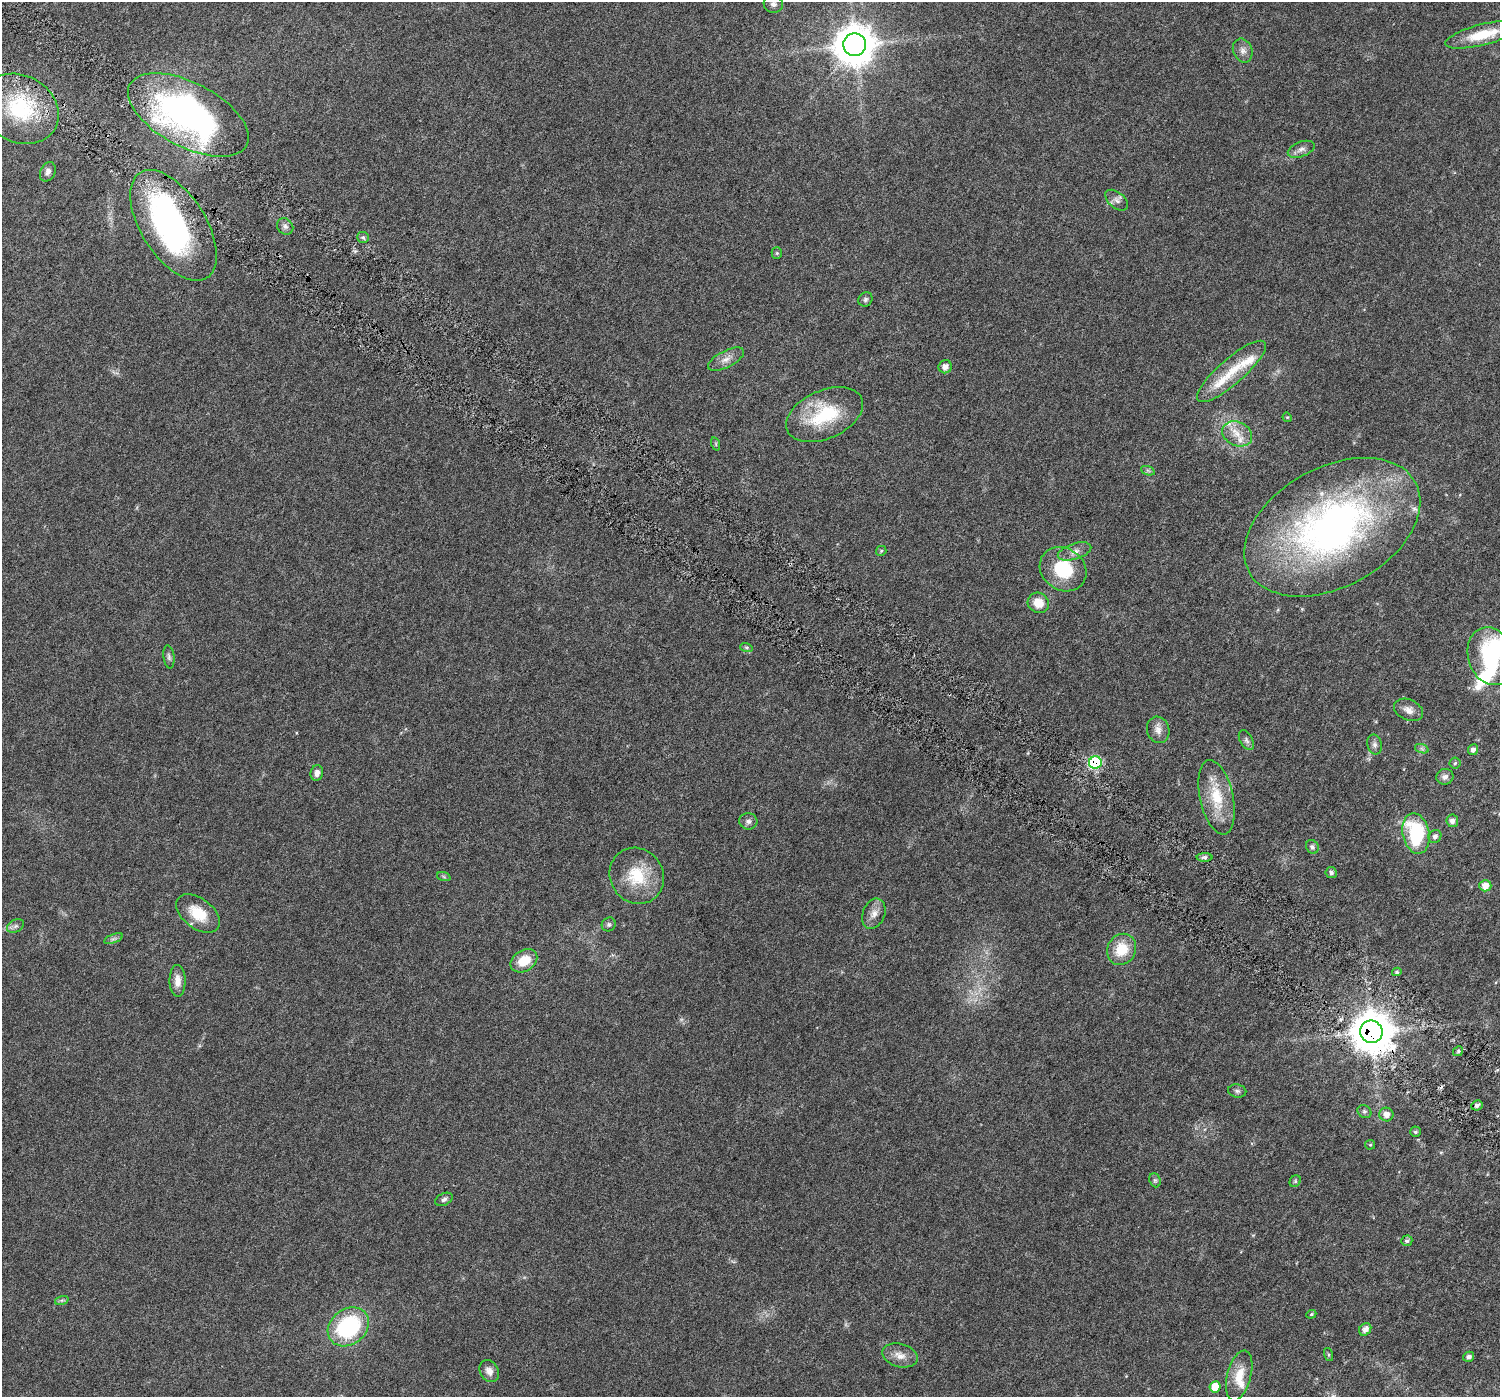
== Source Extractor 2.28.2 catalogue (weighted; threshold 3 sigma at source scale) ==
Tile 11 of 4 x 4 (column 3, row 3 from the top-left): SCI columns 3019-4516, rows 1714-3108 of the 6108 x 6152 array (HDU 1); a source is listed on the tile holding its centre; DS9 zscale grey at full resolution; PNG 1502 x 1399 px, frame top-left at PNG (2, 2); each listed source drawn as its Kron ellipse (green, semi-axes under 4 px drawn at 4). Shown black and unused: <1% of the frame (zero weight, under 5 of 10 exposures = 4% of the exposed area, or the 3 px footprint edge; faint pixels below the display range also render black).
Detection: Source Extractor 2.28.2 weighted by HDU 2 'WHT'; one run over the whole footprint, this tile lists its part. Background 0.0241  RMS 0.002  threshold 0.00802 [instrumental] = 3 sigma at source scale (4.09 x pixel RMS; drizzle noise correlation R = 1.36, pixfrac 0.8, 0.0396/0.0396 arcsec/px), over >= 5 px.
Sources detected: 91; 2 inside a brighter object's white glare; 1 cosmic-ray / hot-pixel residue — neither listed nor drawn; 6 inside a brighter listed object's ellipse — not listed separately; the other 82 listed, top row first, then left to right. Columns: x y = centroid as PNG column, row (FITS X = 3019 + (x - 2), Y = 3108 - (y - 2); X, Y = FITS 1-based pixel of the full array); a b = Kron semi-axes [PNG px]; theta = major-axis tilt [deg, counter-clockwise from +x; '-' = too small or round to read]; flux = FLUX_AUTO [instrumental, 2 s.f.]
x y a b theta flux
773 4 9 8 - 0.79
1482 35 38 10 14 5.6
855 45 11 11 - 530
1243 51 12 9 -68 0.98
20 109 41 33 -29 15
188 115 66 32 -28 60
1301 149 14 7 20 0.96
48 172 10 7 64 0.76
1117 200 13 8 -40 0.91
173 225 62 32 -57 47
285 226 9 7 -43 0.76
363 237 6 5 - 0.37
777 253 5 5 - 0.26
865 299 7 6 - 0.45
726 359 19 8 27 1.4
945 367 7 6 - 1.1
1232 371 44 12 41 5.7
825 415 41 24 24 11
1287 417 5 4 - 0.17
1237 434 16 11 -26 2.5
716 444 7 4 -72 0.25
1148 471 7 4 -19 0.37
1332 527 94 60 28 78
881 551 5 5 - 0.27
1075 551 17 8 18 1.3
1063 569 24 21 -36 8.9
1038 603 11 10 - 2.7
746 647 6 4 -18 0.3
1491 656 29 22 -72 16
169 657 11 5 -82 0.52
1408 710 15 10 -24 1.3
1158 730 13 11 -70 1.3
1246 740 11 6 -61 0.6
1374 745 10 7 -78 0.71
1422 749 7 4 -19 0.4
1473 750 5 5 - 0.78
1095 763 6 6 - 20
1455 763 5 5 - 0.28
317 773 8 6 77 0.87
1445 777 8 7 - 0.79
1216 797 38 16 -78 6.6
748 821 9 8 - 0.67
1452 821 6 6 - 0.92
1416 833 20 13 -78 14
1435 836 7 6 - 0.61
1312 847 7 6 - 0.45
1205 857 8 4 -1 0.43
1331 873 6 5 - 0.62
637 876 29 26 -56 7.3
444 877 7 4 -19 0.26
1485 886 6 5 - 1.8
198 913 25 15 -37 4.8
874 914 16 11 68 1.5
609 924 7 6 - 0.43
15 926 9 6 27 0.54
114 939 10 3 21 0.39
1122 949 16 14 60 4.7
524 961 14 10 33 3.6
1397 972 5 4 - 0.28
177 981 16 8 -89 1.6
1371 1032 11 11 - 590
1458 1051 5 4 - 0.3
1237 1091 9 6 -9 0.53
1477 1105 6 5 - 0.57
1364 1112 7 6 - 0.46
1386 1114 7 7 - 1.2
1415 1132 5 5 - 0.39
1370 1145 5 4 - 0.22
1155 1180 7 5 -68 0.37
1295 1181 6 5 - 0.28
444 1199 9 6 27 0.56
1407 1241 5 5 - 0.39
62 1300 7 4 18 0.32
1311 1314 5 4 - 0.22
348 1327 22 17 39 18
1365 1329 7 5 53 1.1
900 1355 18 11 -15 1.8
1329 1355 7 3 -71 0.21
1469 1357 6 5 - 0.63
489 1371 12 9 -61 1.1
1239 1376 26 12 75 3.6
1215 1387 5 5 - 3.4
Overlapping masked pixels (flux is a lower limit): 3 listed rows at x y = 173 225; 1095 763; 1371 1032
Isophote crosses this tile's border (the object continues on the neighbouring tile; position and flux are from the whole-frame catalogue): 2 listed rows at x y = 773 4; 1491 656